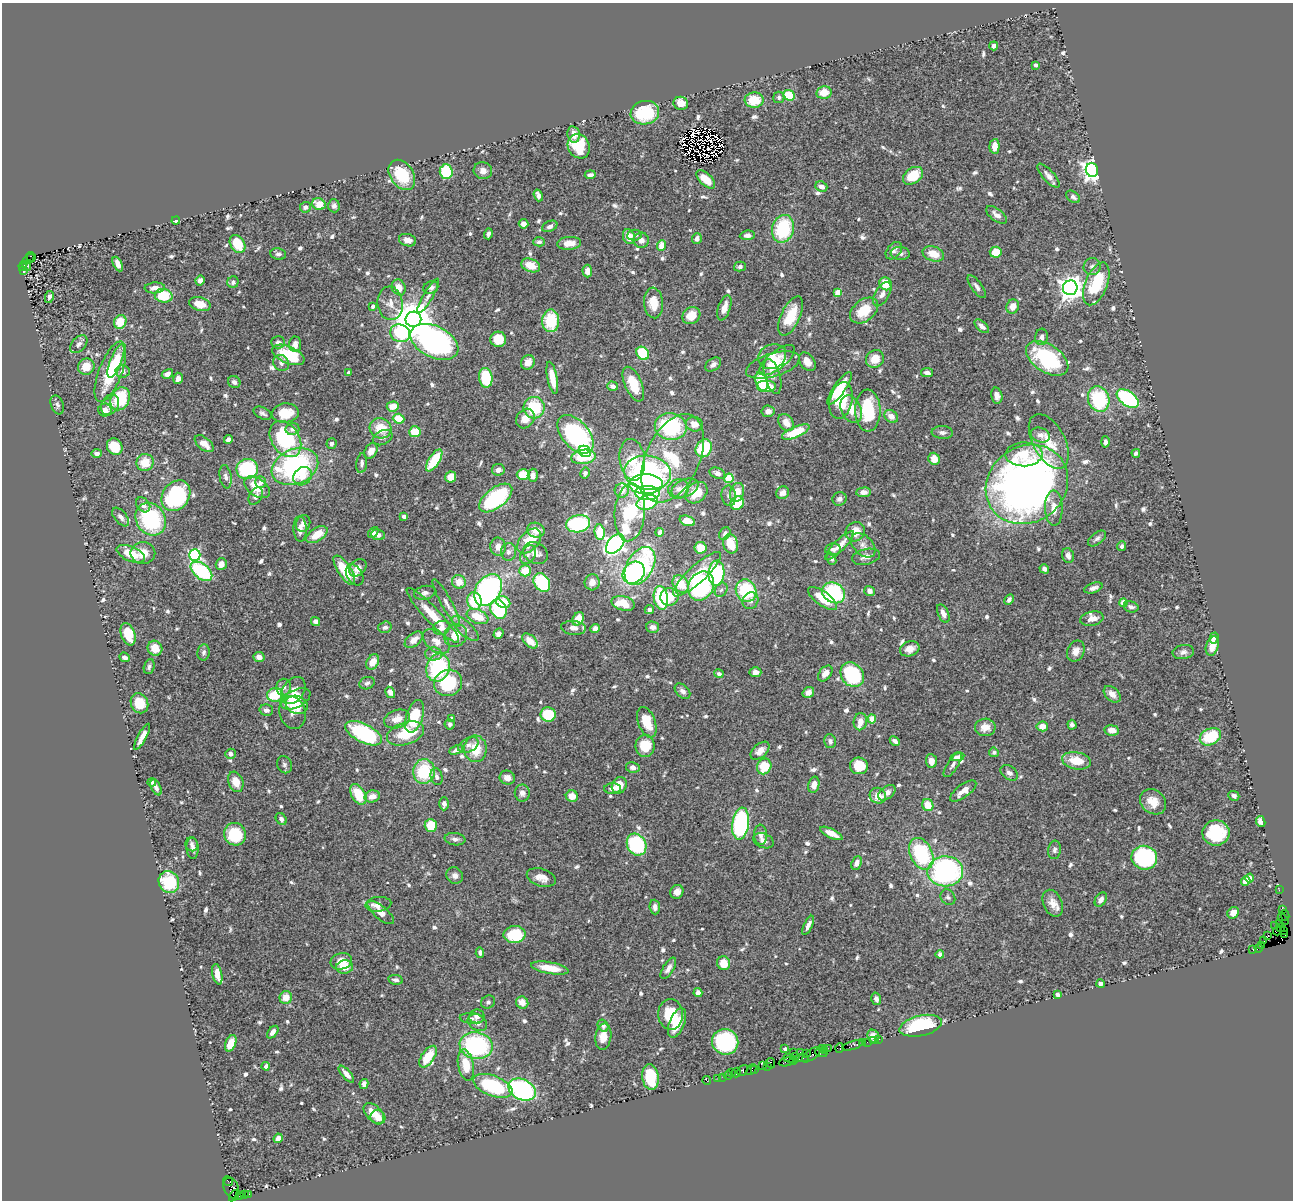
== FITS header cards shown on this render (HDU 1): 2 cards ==
NAXIS1  =                 1291
NAXIS2  =                 1198

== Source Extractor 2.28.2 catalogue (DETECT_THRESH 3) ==
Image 1291 x 1198 px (HDU 1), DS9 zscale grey, 1 PNG px = 1 image px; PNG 1295 x 1202 px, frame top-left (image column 1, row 1198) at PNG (2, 3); each listed source drawn as its Kron ellipse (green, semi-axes under 4 px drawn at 4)
Background 0.726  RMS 0.026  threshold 0.0792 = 3 sigma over >= 5 px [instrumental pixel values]
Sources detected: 766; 4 with non-positive FLUX_AUTO (blend fragments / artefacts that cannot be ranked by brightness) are neither listed nor drawn; of the other 762, the 500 brightest by FLUX_AUTO listed and drawn (262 fainter detections omitted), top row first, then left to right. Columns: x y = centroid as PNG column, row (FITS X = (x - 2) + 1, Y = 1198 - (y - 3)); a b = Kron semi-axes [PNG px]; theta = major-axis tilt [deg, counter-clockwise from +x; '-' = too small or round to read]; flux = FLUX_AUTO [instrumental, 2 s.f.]
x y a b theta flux
994 46 4 4 - 5.9
1035 65 3 3 - 5.9
824 93 8 6 11 30
789 95 6 5 - 63
779 97 5 5 - 5.1
754 100 9 7 2 48
681 103 7 6 - 20
645 113 14 12 11 99
574 134 8 6 -80 13
579 146 12 10 -62 70
995 146 7 5 87 20
1092 170 7 6 - 1000
483 171 9 8 - 12
446 172 7 6 - 86
402 175 16 11 -55 70
590 175 5 4 - 7.2
913 176 11 7 34 49
1049 176 15 6 -48 10
706 179 11 6 -44 32
821 187 6 5 - 12
538 195 6 4 -69 9
1073 197 8 5 -35 6.3
319 204 7 5 -26 27
334 206 6 6 - 5.8
305 207 5 5 - 6.3
996 215 12 6 -39 10
176 220 4 3 - 8.7
523 224 5 4 - 8.8
550 226 8 5 24 6.3
783 229 14 11 75 120
488 234 5 3 - 5.6
634 235 7 5 6 7.4
747 235 7 4 5 8.3
629 237 8 6 -65 18
697 239 5 5 - 8.3
408 240 9 6 -15 11
641 240 7 7 - 11
539 242 6 4 2 5
569 243 12 6 4 22
238 244 10 7 -58 53
661 245 5 4 - 25
894 251 10 6 50 6.8
996 252 6 5 - 35
900 253 9 6 -4 7.6
278 254 8 6 -9 5.3
933 254 11 7 -17 29
31 257 5 2 - 31
28 259 7 3 35 41
118 264 8 4 -63 9.5
531 265 10 6 -20 34
23 266 4 3 - 110
26 266 5 3 - 120
1092 266 8 8 - 6.5
740 267 6 5 - 5
24 270 3 3 - 69
587 271 6 5 - 12
200 280 5 4 - 7.5
233 282 6 5 - 5.9
886 284 6 6 - 37
1096 284 22 11 69 95
399 287 8 6 -65 19
431 287 8 6 23 6.6
977 287 13 5 -54 7.8
155 288 10 5 3 13
1070 288 7 7 - 1700
837 292 4 4 - 30
882 294 13 7 59 11
164 296 9 7 -11 63
428 296 19 5 60 8.7
49 297 6 3 78 6.2
390 303 17 12 -83 21
654 303 15 9 -85 35
200 304 11 6 -15 23
373 306 4 3 - 8
1013 306 7 6 - 17
724 308 13 6 71 16
864 310 16 10 39 50
691 316 9 8 - 27
791 316 21 9 65 48
413 319 8 7 - 5700
551 321 11 8 88 76
120 322 7 6 - 37
982 326 9 5 -41 7.9
400 333 10 8 -25 110
1042 337 8 6 84 5.9
498 339 7 7 - 49
278 342 7 6 - 7.8
434 342 25 15 -26 580
79 344 11 6 48 8.2
295 344 7 6 - 12
643 353 7 5 -53 83
288 355 17 8 -23 84
772 356 14 12 25 20
1047 358 24 13 -34 140
875 359 9 8 - 26
777 360 21 9 38 25
116 361 18 5 68 36
528 362 7 6 - 16
807 362 10 7 -53 15
281 363 8 7 - 6.6
713 365 9 6 37 7.9
773 365 28 11 17 49
86 367 8 8 - 29
123 371 7 6 - 6.5
110 372 32 11 69 110
349 372 3 3 - 9.7
927 373 6 4 -10 7.1
167 374 6 4 30 9.1
772 376 18 7 -74 12
178 378 6 4 75 8.7
486 378 10 6 -83 68
552 378 16 5 -79 31
762 381 9 6 -71 73
234 382 6 6 - 5.9
633 384 18 8 -66 47
612 386 5 4 - 8
766 386 10 6 0 67
839 388 19 6 55 53
997 396 8 5 -77 12
120 399 12 9 64 76
1099 399 13 10 -72 120
1128 399 12 7 -36 160
841 400 18 11 77 61
57 405 10 6 -71 5.1
110 405 11 8 57 12
393 406 6 5 - 24
534 408 11 10 - 82
851 409 14 10 -66 27
105 410 6 6 - 13
868 410 21 12 -89 99
768 411 6 5 - 8.6
263 413 9 5 -28 5.7
285 413 13 9 4 49
891 416 7 6 - 15
399 419 6 5 - 40
525 419 10 8 52 19
786 423 9 7 -53 18
694 424 8 7 - 19
671 427 16 13 -10 170
381 428 11 10 - 41
292 429 7 6 - 6.3
415 432 6 5 - 41
796 432 15 5 23 70
942 432 11 6 -4 6.2
575 434 23 13 -49 330
1040 435 10 7 -19 11
383 438 10 7 26 7.2
228 439 4 4 - 7.5
285 439 20 14 -57 170
1049 441 30 16 -62 50
1105 442 5 4 - 6.6
204 444 11 6 -39 17
331 444 5 5 - 6.6
115 447 9 7 -58 41
704 448 9 7 60 94
371 451 8 6 59 15
585 451 6 5 - 43
97 453 5 4 - 6.7
1136 453 4 4 - 5.8
1024 454 18 12 2 44
583 457 12 7 8 48
672 458 47 27 65 150
934 459 6 5 - 21
434 460 12 5 57 72
632 460 21 12 -82 69
145 462 9 8 - 33
362 463 10 5 84 6.2
295 467 24 17 23 300
247 469 10 10 - 130
498 470 6 6 - 9.9
585 473 5 5 - 6.4
648 473 23 17 -7 400
717 473 8 5 -21 9.5
523 475 6 5 - 43
533 475 6 5 - 11
303 476 10 8 42 24
226 477 12 6 -79 7.3
450 477 5 5 - 21
729 478 4 4 - 79
261 482 6 5 - 6.4
646 484 17 10 1 200
1027 484 43 38 37 1300
257 487 14 9 -34 41
685 488 14 8 23 17
678 489 10 9 - 12
622 491 7 7 - 14
737 492 10 7 71 26
864 492 7 5 4 12
647 493 12 7 0 160
696 493 12 9 42 33
783 493 7 6 - 11
176 496 16 13 53 200
256 496 9 6 59 8.2
729 496 10 7 -82 7.4
496 498 19 10 38 180
839 499 7 6 - 7.2
647 502 11 7 19 96
737 503 7 6 - 64
143 505 8 6 -52 9
1054 508 18 9 -89 20
630 512 29 15 85 170
404 516 4 3 - 6
121 517 11 6 -50 9.2
151 519 17 14 -58 160
687 521 8 5 -20 25
303 523 8 7 - 10
578 524 12 8 12 170
300 529 13 6 -88 17
536 530 9 7 -21 19
600 532 8 5 -81 48
660 532 4 4 - 7.2
855 532 10 9 - 31
373 533 6 4 49 5.9
725 534 6 5 - 7.6
317 535 12 6 34 32
378 535 7 5 -10 8.9
1097 538 10 6 38 5.7
529 541 14 9 48 49
615 544 11 7 49 900
731 544 10 7 -76 48
840 545 19 5 45 19
863 545 14 9 -46 14
1122 546 5 4 - 5.9
498 547 9 7 -84 14
700 548 6 6 - 28
833 549 8 6 9 6.1
508 552 9 7 88 8.4
143 553 12 11 - 26
536 553 13 10 -29 16
131 554 15 7 -23 39
195 555 6 5 - 230
528 555 10 7 59 7.5
1068 556 7 5 -74 8.8
866 557 14 7 12 12
831 559 6 4 -69 5.2
221 564 6 5 - 12
640 566 21 13 59 220
358 568 10 7 45 13
1044 569 5 4 - 7.3
344 570 17 6 -57 53
201 571 12 7 -38 150
525 571 6 5 - 37
634 573 12 10 44 260
716 573 13 8 85 160
697 574 31 8 43 51
355 575 11 8 -58 11
459 582 7 6 - 22
592 582 8 7 - 15
542 583 10 7 -56 120
681 584 9 7 -52 45
701 586 15 12 59 190
1093 588 9 5 19 9.1
488 590 17 12 57 330
721 590 7 6 - 5.3
746 591 11 10 - 110
869 591 5 5 - 9.2
425 593 11 7 12 7.5
834 593 12 10 -31 160
669 597 9 8 - 32
661 598 12 7 -83 130
822 598 17 7 -36 44
1009 599 5 4 - 5.7
474 601 9 7 -76 75
750 601 8 7 - 7.7
503 602 7 5 -25 38
446 603 27 5 -61 13
623 603 12 7 -14 40
1123 603 4 4 - 24
1131 607 7 5 -14 6.3
498 609 10 8 -66 120
649 610 4 4 - 5.7
943 613 10 5 -66 12
433 615 37 7 -46 43
477 616 11 7 -22 42
578 619 7 5 58 23
1092 619 12 7 12 16
316 622 5 4 - 7.9
385 627 7 5 19 5.5
653 627 6 5 - 8.8
441 628 8 7 - 10
465 628 17 7 -42 12
573 628 12 7 -5 9
595 629 4 4 - 12
128 634 11 7 -70 45
498 634 5 4 - 7.7
456 635 12 11 - 30
1214 638 5 4 - 8.3
414 640 10 6 39 15
436 641 15 9 -40 19
530 641 9 5 -42 26
1212 646 10 6 72 25
155 648 7 7 - 29
910 649 10 7 21 14
1076 651 11 8 66 13
204 652 8 6 81 5.7
1183 652 11 7 10 7.9
434 654 8 6 -2 6.6
125 657 6 4 -22 7.6
259 657 5 5 - 11
373 662 8 6 61 23
149 667 8 5 73 5.3
438 668 14 11 71 150
755 672 6 5 - 7.9
825 673 9 6 50 14
719 674 5 4 - 5.9
852 675 13 11 -51 140
367 683 8 6 21 4.9
448 683 14 13 - 100
284 687 8 7 - 8.5
293 690 15 10 52 19
682 691 9 6 -45 7.1
390 692 6 4 -59 7.6
808 692 6 5 - 12
1112 694 10 6 -44 15
275 695 8 6 4 75
295 699 16 8 26 49
139 703 10 8 -67 41
297 705 11 9 -19 34
266 710 7 5 -13 6.9
293 713 16 13 -72 16
548 715 7 7 - 68
415 716 17 8 72 68
451 718 4 3 - 5.8
397 719 13 9 19 19
872 719 4 4 - 46
647 722 16 8 -70 40
860 722 8 6 81 14
450 724 5 5 - 5
1072 725 5 4 - 6.6
1042 726 6 5 - 16
985 727 10 8 2 17
1112 730 7 5 -9 19
364 733 20 9 -27 200
406 733 19 11 18 69
142 737 14 4 62 15
1210 737 11 8 27 78
830 741 7 6 - 6.2
895 741 6 4 -43 6.3
468 745 11 7 27 8
645 746 11 9 89 45
475 749 13 11 -88 40
456 750 7 4 25 7.2
760 751 11 6 42 16
994 752 5 4 - 5.2
230 754 5 5 - 8
958 757 7 4 10 8.6
931 761 7 5 -83 13
1076 761 14 8 -10 37
284 765 9 7 -65 5.9
953 765 14 5 57 7
764 766 8 7 - 48
859 766 9 8 - 41
633 767 7 5 -13 11
424 771 12 10 83 86
1009 773 9 6 -37 8
437 777 8 6 -75 7.6
507 778 8 7 - 14
152 782 4 4 - 5.7
236 782 10 7 -69 22
619 785 9 7 64 31
814 785 8 5 76 15
156 787 8 4 -63 7.5
612 788 8 5 5 8.3
963 791 15 6 36 19
522 793 8 7 - 10
887 793 10 6 38 12
358 794 11 6 -59 52
372 796 8 6 13 16
572 796 6 5 - 20
878 796 8 7 - 18
1234 796 5 5 - 6
1153 802 14 11 -41 30
444 804 6 5 - 8.5
928 805 6 5 - 27
281 819 6 5 - 6.7
1261 821 5 4 - 9.5
741 824 16 8 83 290
431 825 6 6 - 39
831 833 12 4 -26 18
1216 833 13 12 - 99
235 834 11 11 - 82
760 835 10 6 -87 8.8
455 839 10 6 -8 7.9
763 841 10 7 -22 9.3
192 844 7 6 - 6.4
637 845 11 9 -60 190
193 848 11 6 -88 9.2
1055 850 9 6 83 6.1
921 854 17 11 -65 150
1144 858 13 12 - 280
857 863 7 5 66 11
945 871 18 15 2 330
455 875 9 8 - 8.8
541 877 15 8 -18 18
1249 878 4 4 - 9.3
1246 881 5 4 - 25
169 882 11 10 - 100
1279 890 2 2 - 9.4
677 892 7 6 - 12
948 897 8 7 - 5
1101 900 8 5 57 8.9
1053 903 14 9 -66 16
378 904 13 7 6 13
655 907 7 5 -85 8.6
1283 910 2 2 - 14
381 913 16 6 -40 17
1233 913 6 5 - 14
1285 915 5 3 - 17
1283 919 6 2 -45 31
1280 923 2 2 - 11
808 925 10 4 65 9.2
1275 926 2 2 - 30
1280 927 3 2 - 17
1277 931 4 2 - 25
1283 931 3 2 - 15
515 935 11 8 3 74
1285 935 3 2 - 6.4
1268 936 3 3 - 41
1264 941 2 2 - 14
1262 945 3 2 - 19
1259 948 4 2 - 31
1253 949 3 2 - 15
480 953 5 3 - 5.4
940 954 4 4 - 6.3
341 961 11 8 12 25
724 963 7 6 - 24
345 967 8 6 6 23
550 968 19 6 -10 35
668 968 12 5 59 10
217 974 10 5 -77 21
396 980 7 4 -9 5.8
1101 984 4 4 - 6.8
698 993 4 4 - 9.2
1057 994 4 3 - 5
286 998 6 6 - 22
876 999 6 4 -73 7.1
488 1002 7 6 - 4.9
522 1003 6 6 - 17
670 1014 15 12 -87 56
477 1016 8 7 - 7.6
472 1018 12 5 -4 5.7
477 1023 10 8 -29 12
677 1023 15 7 69 43
603 1026 6 5 - 5.3
921 1026 21 10 12 120
273 1032 7 4 51 11
873 1036 7 5 -62 15
603 1037 13 8 82 25
879 1039 2 2 - 9.5
874 1041 3 3 - 14
725 1042 13 12 - 150
867 1042 2 2 - 14
231 1043 9 5 66 29
863 1043 3 2 - 27
852 1045 10 3 17 81
476 1046 16 13 -10 240
822 1048 3 2 - 12
828 1048 2 2 - 6.2
840 1048 5 4 - 20
785 1049 4 4 - 5.1
825 1051 4 2 - 17
800 1052 2 2 - 8.1
794 1053 2 2 - 18
821 1053 6 3 -19 53
807 1054 2 2 - 9.3
812 1055 11 5 36 90
428 1057 12 6 55 48
795 1057 3 2 - 13
789 1058 5 3 - 59
802 1058 7 4 8 82
794 1060 4 2 - 18
787 1062 8 3 15 79
771 1063 5 3 - 30
466 1065 16 8 -79 47
763 1065 4 3 - 46
266 1066 4 4 - 6.2
768 1066 3 2 - 24
755 1069 3 2 - 12
743 1070 6 4 50 57
751 1070 6 3 48 46
737 1072 5 2 - 13
732 1073 3 2 - 6.6
346 1074 10 4 -48 13
728 1076 4 3 - 60
650 1077 13 8 -83 79
723 1077 2 2 - 6.3
718 1078 2 2 - 7.1
707 1081 4 2 - 8.7
364 1084 5 4 - 8
493 1086 20 10 -21 150
522 1090 14 10 -27 350
374 1113 12 7 -46 32
378 1117 7 7 - 19
278 1138 5 4 - 11
228 1181 5 2 - 29
231 1188 10 7 -70 190
249 1194 3 2 - 83
234 1195 6 3 52 85
240 1195 4 2 - 8.1
245 1195 3 3 - 7
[262 fainter detections neither listed nor drawn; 4 non-positive-flux detections neither listed nor drawn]